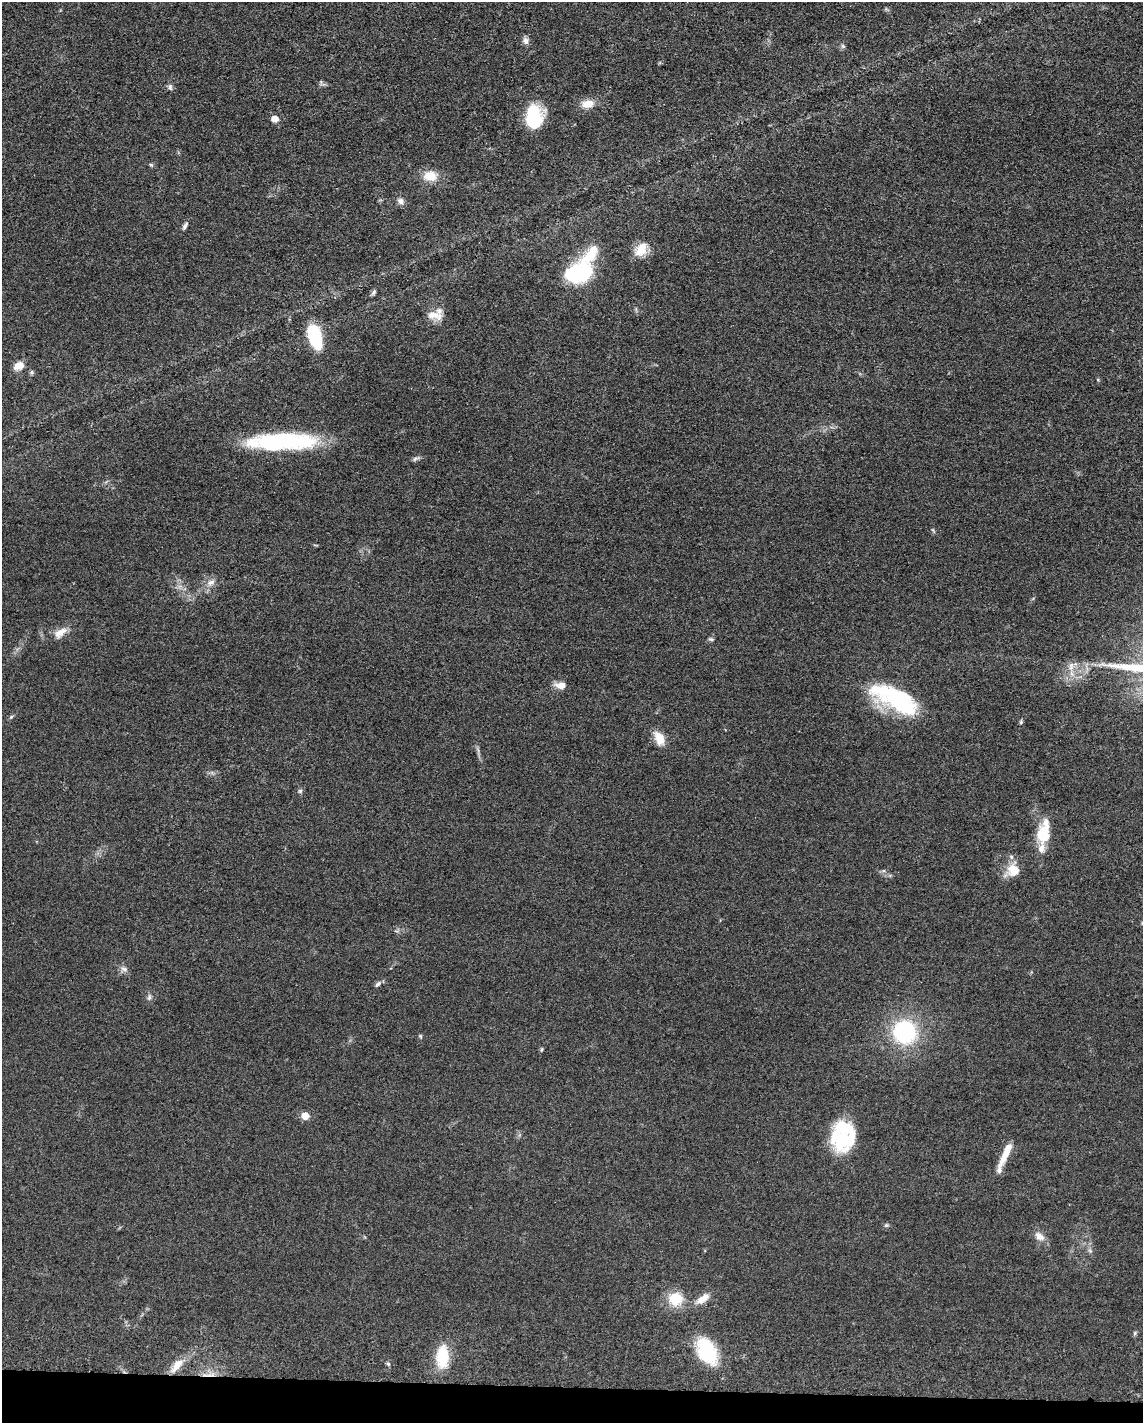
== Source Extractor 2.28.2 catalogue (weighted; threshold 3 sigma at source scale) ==
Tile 11 of 4 x 3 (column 3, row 3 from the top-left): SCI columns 2296-3436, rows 229-1649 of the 4591 x 4659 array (HDU 1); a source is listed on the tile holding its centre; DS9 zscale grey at full resolution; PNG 1145 x 1425 px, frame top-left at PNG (2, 2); no overlay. Shown black and unused: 3% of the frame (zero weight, under 3 of 5 exposures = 4% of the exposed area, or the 3 px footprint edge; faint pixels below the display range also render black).
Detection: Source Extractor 2.28.2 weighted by HDU 2 'WHT'; one run over the whole footprint, this tile lists its part. Background 0.0483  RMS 0.0056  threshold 0.0254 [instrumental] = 3 sigma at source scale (4.5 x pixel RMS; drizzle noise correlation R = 1.50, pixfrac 1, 0.05/0.05 arcsec/px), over >= 5 px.
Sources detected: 58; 6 inside a brighter listed object's ellipse — not listed separately; the other 52 listed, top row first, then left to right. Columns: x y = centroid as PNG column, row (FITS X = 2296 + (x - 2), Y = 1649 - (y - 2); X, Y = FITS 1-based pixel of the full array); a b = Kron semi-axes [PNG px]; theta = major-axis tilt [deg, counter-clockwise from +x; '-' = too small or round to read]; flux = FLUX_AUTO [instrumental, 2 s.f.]
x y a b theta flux
526 41 8 8 - 2.4
843 46 6 5 - 1.1
170 87 9 5 -83 1.4
588 104 16 10 12 6.5
534 117 24 16 -89 28
274 119 9 7 -4 3.5
151 165 5 5 - 0.78
430 176 19 13 3 8.6
401 201 9 7 -48 2.6
185 226 12 5 59 1.6
641 250 18 12 56 9.2
591 254 26 13 54 15
579 272 24 16 22 64
374 292 8 3 71 1
434 315 23 10 -6 6.4
315 336 23 11 -74 33
19 366 12 9 24 5.5
32 372 6 5 - 0.93
283 441 70 16 1 71
415 458 10 5 23 1.4
933 530 7 4 -53 0.69
211 582 12 7 26 3.1
60 633 19 10 34 5.8
711 639 7 5 -2 1
1071 666 13 7 85 3.6
561 685 14 8 -6 4.2
895 699 58 22 -27 58
11 717 7 4 45 0.84
1021 722 5 5 - 0.74
659 738 17 10 -67 8.4
300 791 6 5 - 1
1043 834 23 16 81 15
1012 869 22 11 56 8.8
124 969 10 6 -15 2
378 984 10 5 45 1.6
149 997 9 5 74 1.5
905 1032 20 19 - 55
420 1036 5 5 - 0.71
542 1049 6 4 74 0.73
305 1116 5 5 - 12
840 1141 31 24 -85 26
1006 1152 32 7 65 9.9
886 1225 7 5 19 0.92
1039 1236 15 9 -39 4.4
1090 1251 7 4 -20 0.91
675 1299 17 15 -11 14
703 1299 20 9 36 5.9
1135 1333 6 4 89 0.8
707 1351 26 16 -62 39
442 1357 25 13 88 20
388 1364 6 5 - 0.86
177 1365 21 9 52 7.6